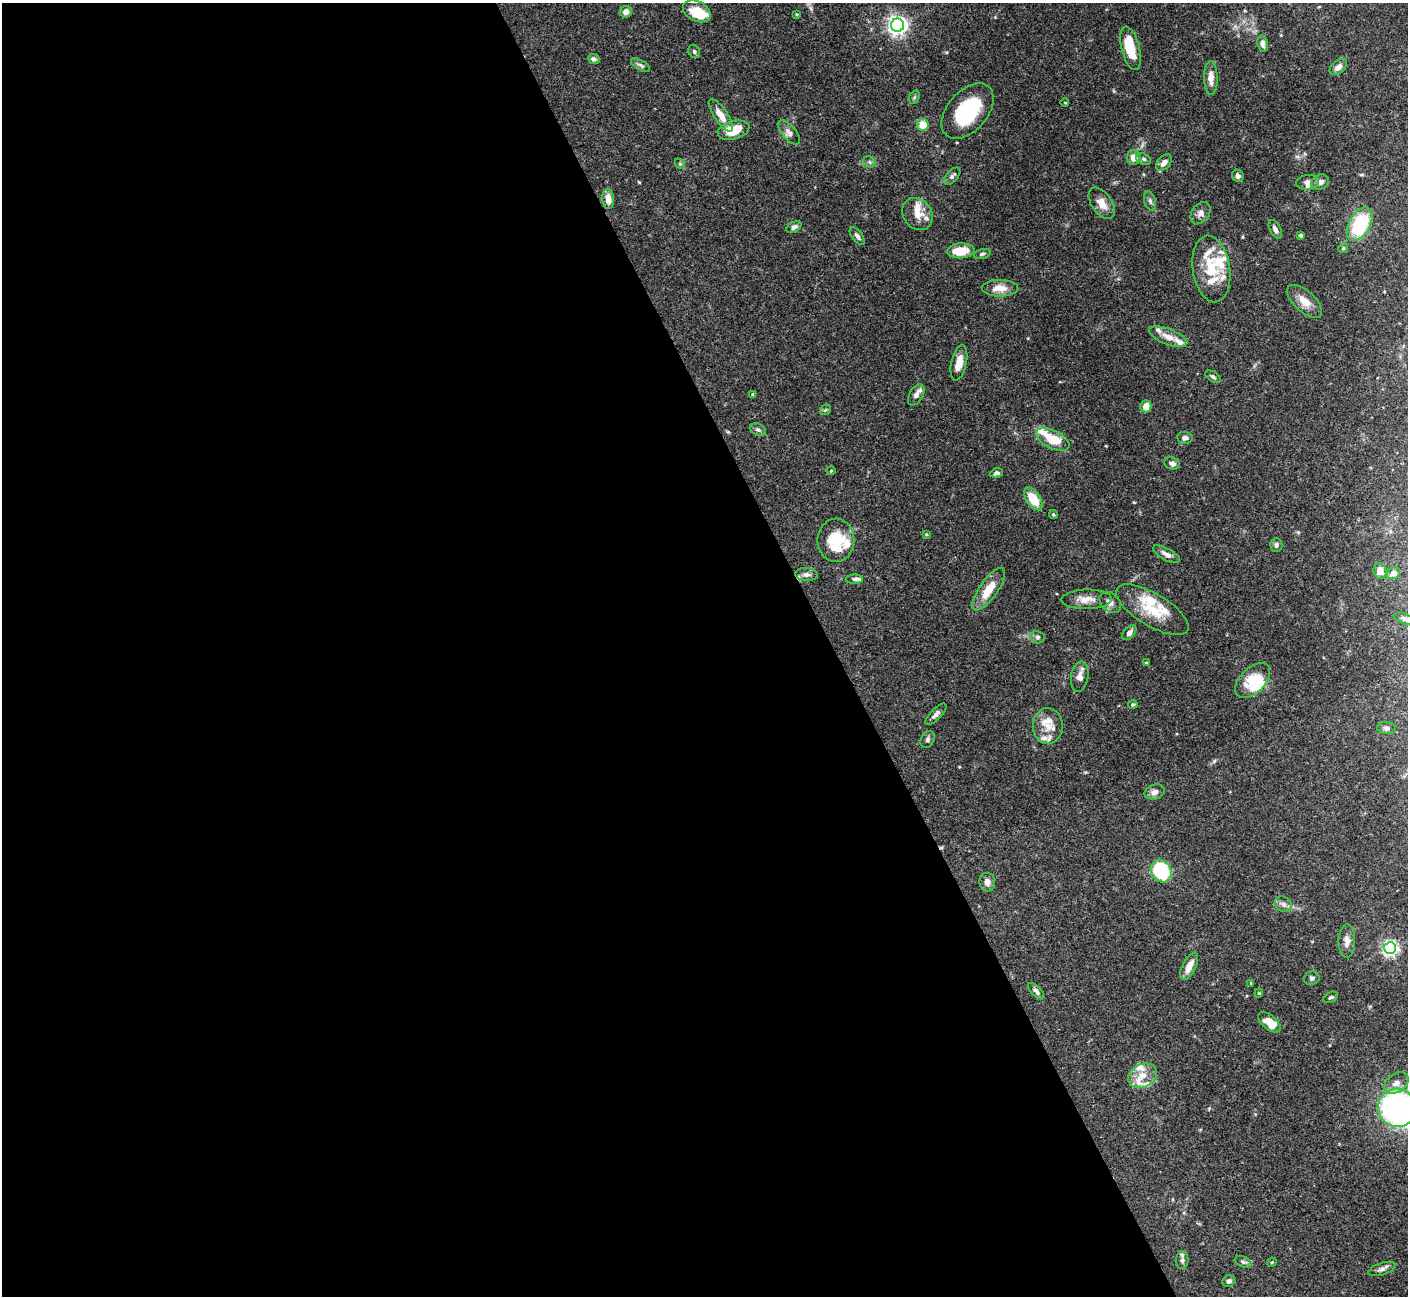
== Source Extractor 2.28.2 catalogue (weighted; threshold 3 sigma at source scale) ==
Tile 9 of 4 x 4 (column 1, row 3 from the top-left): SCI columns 5-1410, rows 1581-2874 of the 5628 x 5617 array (HDU 1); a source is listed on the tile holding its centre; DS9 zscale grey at full resolution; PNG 1410 x 1298 px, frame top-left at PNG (2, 3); each listed source drawn as its Kron ellipse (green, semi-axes under 4 px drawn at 4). Shown black and unused: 59% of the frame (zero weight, under 3 of 4 exposures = <1% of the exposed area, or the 3 px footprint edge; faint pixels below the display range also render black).
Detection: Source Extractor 2.28.2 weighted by HDU 2 'WHT'; one run over the whole footprint, this tile lists its part. Background 0.0665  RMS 0.0031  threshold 0.0139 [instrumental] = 3 sigma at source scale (4.5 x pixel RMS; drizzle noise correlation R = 1.50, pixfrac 1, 0.05/0.05 arcsec/px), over >= 5 px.
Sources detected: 131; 1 inside a brighter object's white glare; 1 cosmic-ray / hot-pixel residue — neither listed nor drawn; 27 inside a brighter listed object's ellipse — not listed separately; the other 102 listed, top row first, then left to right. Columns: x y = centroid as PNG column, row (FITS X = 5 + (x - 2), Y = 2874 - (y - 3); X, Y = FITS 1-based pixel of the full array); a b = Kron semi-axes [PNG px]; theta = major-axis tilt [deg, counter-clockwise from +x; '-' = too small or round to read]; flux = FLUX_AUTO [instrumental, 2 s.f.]
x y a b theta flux
697 11 15 10 -27 7.1
626 12 6 5 - 1.7
797 14 4 3 - 0.31
897 25 6 6 - 170
1262 44 8 5 -82 1.4
1131 48 22 9 -76 9
694 51 7 5 -60 0.67
594 59 6 4 -22 0.92
641 65 11 5 -30 0.85
1338 67 10 6 39 1.5
1211 78 17 7 -88 2.4
914 97 7 5 59 0.49
1065 103 4 3 - 0.22
968 111 32 20 49 20
721 115 19 6 -56 3.6
923 125 6 5 - 5.9
734 130 16 9 15 8.3
789 132 15 7 -49 1.6
1134 157 7 7 - 3
1144 159 8 5 -27 0.74
869 162 6 5 - 0.67
1164 163 9 6 48 1.9
680 164 6 4 -44 0.45
952 176 10 5 47 0.9
1238 176 6 5 - 0.93
1308 182 11 7 8 1.6
1320 182 9 7 27 1.3
608 199 10 6 -85 3.3
1150 201 10 5 -74 0.9
1102 203 18 10 -55 3.4
1200 213 12 8 55 1.7
917 214 17 14 -54 4.2
1360 224 18 10 61 21
794 227 8 5 27 0.97
1275 229 10 5 -62 1.3
1301 235 3 3 - 0.54
857 236 10 5 -52 0.96
1343 248 5 4 - 0.45
961 251 14 7 3 5.8
982 254 8 5 16 0.61
1211 269 33 18 -82 12
1000 288 18 8 -1 3.6
1305 301 21 10 -42 3.8
1168 337 20 7 -21 3
959 363 18 7 77 3.8
1213 377 8 5 -33 0.66
753 395 4 4 - 0.54
916 395 12 6 60 1.5
1146 406 6 5 - 2.9
825 410 6 4 42 0.49
758 430 8 6 -28 0.79
1185 438 8 5 -6 0.88
1053 439 18 9 -27 8.9
1172 463 8 6 -18 1.1
831 471 4 3 - 0.29
997 473 6 4 11 0.83
1033 499 13 7 -55 7.3
1053 514 4 4 - 0.38
926 534 4 3 - 0.29
836 540 21 18 -90 12
1276 545 7 6 - 0.91
1166 554 15 6 -29 1.7
1380 571 8 6 -71 2.8
1393 573 7 6 - 2.1
806 574 11 6 -3 1.2
854 579 8 4 1 0.76
989 589 25 9 55 6.8
1087 599 25 10 1 3.5
1110 602 12 9 -43 1.7
1152 610 41 16 -31 11
1405 619 12 5 -21 0.91
1129 633 9 5 50 1.3
1038 637 7 6 - 0.8
1146 663 4 3 - 0.32
1080 677 15 8 80 2.3
1253 680 21 12 45 7.1
1133 704 4 4 - 0.44
936 714 14 5 46 1.1
1048 726 18 15 89 4.2
1386 728 9 6 -4 0.85
928 739 9 6 60 0.83
1155 792 10 7 15 1.7
1161 871 12 9 -60 21
987 882 9 8 - 1.6
1283 904 9 7 -33 1.2
1347 941 17 8 90 2.3
1390 948 6 6 - 88
1189 966 15 7 63 3.1
1312 978 8 7 - 0.82
1251 983 4 4 - 0.25
1036 991 10 5 -45 0.94
1259 993 4 4 - 0.31
1331 997 8 5 27 0.59
1269 1022 13 7 -40 5
1143 1076 15 11 29 3.6
1396 1083 13 9 35 2.3
1397 1108 19 19 - 81
1182 1260 9 6 87 0.94
1243 1262 9 5 -21 0.66
1272 1262 5 3 - 0.28
1382 1269 14 6 17 1.2
1229 1281 6 5 - 0.91
Isophote crosses this tile's border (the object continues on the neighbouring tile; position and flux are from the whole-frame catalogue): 2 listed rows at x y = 1405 619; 1397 1108